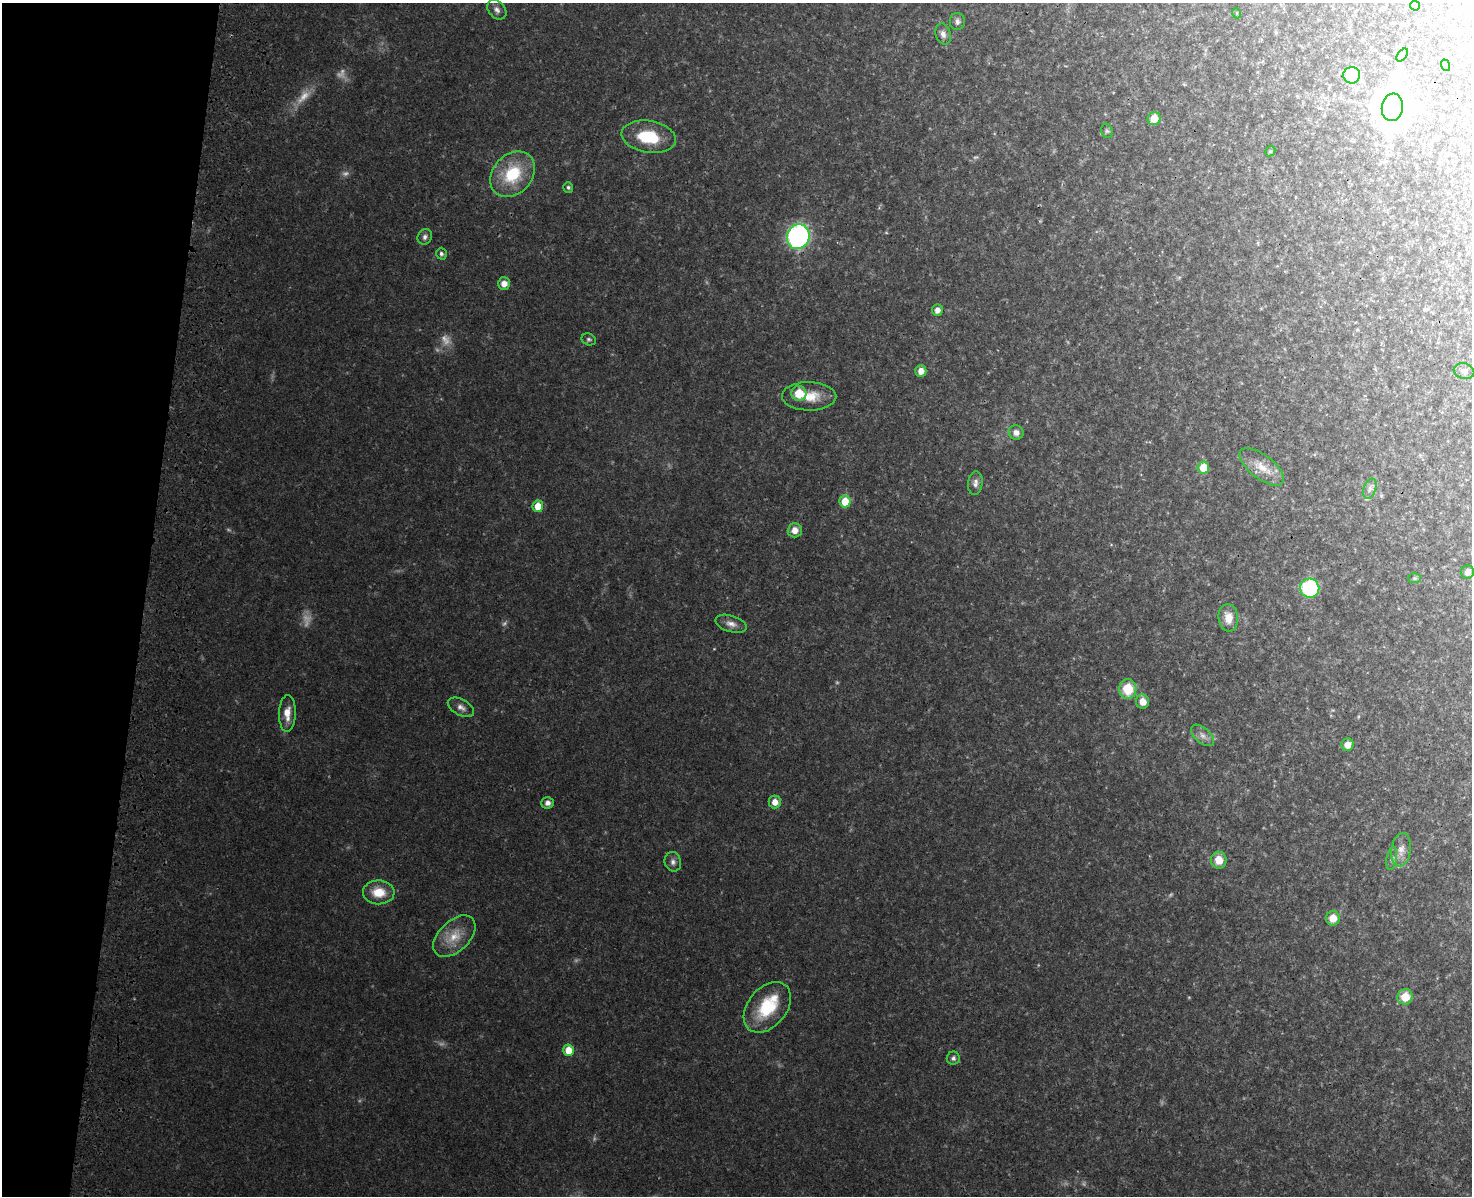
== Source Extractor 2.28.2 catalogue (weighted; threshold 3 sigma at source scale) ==
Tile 7 of 3 x 4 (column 1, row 3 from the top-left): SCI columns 233-1702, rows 1226-2419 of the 4992 x 4837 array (HDU 1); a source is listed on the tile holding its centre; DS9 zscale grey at full resolution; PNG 1474 x 1198 px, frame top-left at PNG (2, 3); each listed source drawn as its Kron ellipse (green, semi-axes under 4 px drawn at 4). Shown black and unused: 10% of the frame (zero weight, under 3 of 4 exposures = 6% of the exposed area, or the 3 px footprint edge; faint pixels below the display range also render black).
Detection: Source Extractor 2.28.2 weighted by HDU 2 'WHT'; one run over the whole footprint, this tile lists its part. Background 0.0336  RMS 0.0041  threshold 0.0186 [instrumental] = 3 sigma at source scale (4.5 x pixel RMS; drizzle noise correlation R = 1.50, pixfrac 1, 0.05/0.05 arcsec/px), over >= 5 px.
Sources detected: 71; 12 too faint to see at this stretch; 1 cosmic-ray / hot-pixel residue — neither listed nor drawn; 1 inside a brighter listed object's ellipse — not listed separately; the other 57 listed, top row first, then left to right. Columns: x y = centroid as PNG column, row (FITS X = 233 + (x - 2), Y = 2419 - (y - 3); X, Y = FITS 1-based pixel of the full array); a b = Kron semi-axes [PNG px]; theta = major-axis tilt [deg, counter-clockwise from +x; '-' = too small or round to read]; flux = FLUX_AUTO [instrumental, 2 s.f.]
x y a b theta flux
1415 6 5 4 - 2.5
497 10 11 8 -48 2.1
1236 13 5 3 - 0.33
957 22 8 7 - 1.6
943 34 11 7 -74 2.4
1402 55 7 4 54 0.75
1445 65 6 4 -71 0.6
1352 75 8 8 - 17
1392 107 14 10 82 990
1154 119 7 6 - 5.7
1107 131 7 5 -75 0.82
649 137 27 16 -9 18
1270 151 5 4 - 0.55
512 174 25 19 47 22
568 187 5 5 - 0.77
425 237 8 7 - 1.5
798 237 13 11 75 87
441 254 6 5 - 1.2
504 284 6 6 - 3.7
937 310 6 5 - 2.7
589 339 7 5 -24 0.91
921 371 6 5 - 3.7
1464 371 10 7 -16 1.6
799 393 7 7 - 9.9
809 396 27 14 0 9.4
1016 432 7 7 - 2.3
1262 467 26 12 -37 7.4
1203 468 6 6 - 7.7
975 483 12 7 84 2.1
1370 489 10 6 72 1.7
845 501 6 5 - 10
538 506 6 5 - 7.2
795 530 7 7 - 3.9
1468 572 7 6 - 2.6
1414 578 6 5 - 0.72
1310 588 10 9 - 39
1228 618 14 10 -83 5.1
731 624 16 8 -17 3
1128 689 10 8 89 12
1142 702 7 6 - 4.5
461 707 14 8 -29 2.6
287 713 18 8 88 5
1203 735 14 7 -41 2.7
1347 745 6 6 - 3.9
775 802 6 6 - 3.7
547 803 6 5 - 2.1
1401 850 17 9 82 3.6
1392 859 11 5 80 1.3
1219 860 8 8 - 6.1
673 862 10 8 -75 1.9
379 892 16 12 -1 8.4
1333 918 7 7 - 5.9
454 936 25 15 44 9.3
1405 997 8 7 - 8.3
767 1007 29 19 50 20
569 1050 6 5 - 6.9
953 1058 6 6 - 1.3
Overlapping masked pixels (flux is a lower limit): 1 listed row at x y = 798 237